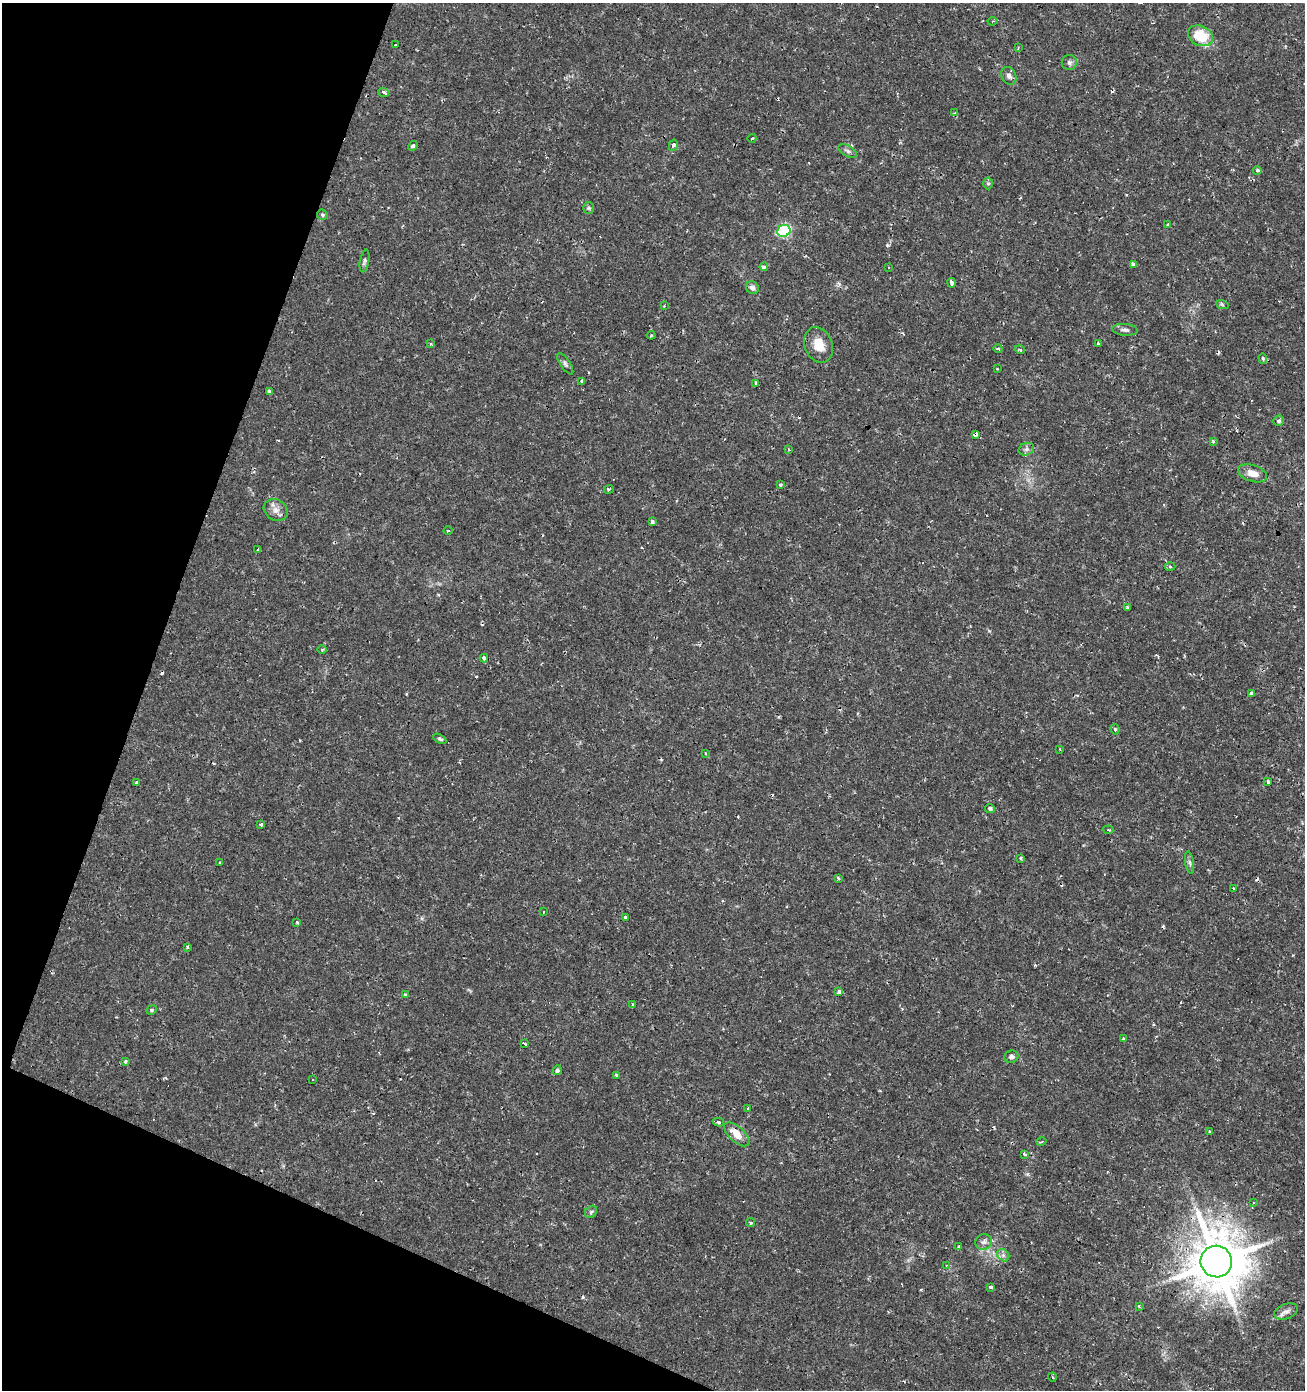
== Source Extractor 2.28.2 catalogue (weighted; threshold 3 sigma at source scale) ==
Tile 9 of 4 x 4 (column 1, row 3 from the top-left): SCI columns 272-1574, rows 1389-2776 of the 5688 x 5556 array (HDU 1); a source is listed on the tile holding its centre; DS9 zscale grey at full resolution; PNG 1307 x 1392 px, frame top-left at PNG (2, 3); each listed source drawn as its Kron ellipse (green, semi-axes under 4 px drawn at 4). Shown black and unused: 18% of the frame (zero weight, under 2 of 3 exposures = <1% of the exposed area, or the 3 px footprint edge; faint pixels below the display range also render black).
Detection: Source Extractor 2.28.2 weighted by HDU 2 'WHT'; one run over the whole footprint, this tile lists its part. Background 0.0153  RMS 0.0019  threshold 0.00852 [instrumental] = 3 sigma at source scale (4.5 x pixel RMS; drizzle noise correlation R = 1.50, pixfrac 1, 0.0396/0.0396 arcsec/px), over >= 5 px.
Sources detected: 128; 24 cosmic-ray / hot-pixel residue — neither listed nor drawn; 1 inside a brighter listed object's ellipse — not listed separately; the other 103 listed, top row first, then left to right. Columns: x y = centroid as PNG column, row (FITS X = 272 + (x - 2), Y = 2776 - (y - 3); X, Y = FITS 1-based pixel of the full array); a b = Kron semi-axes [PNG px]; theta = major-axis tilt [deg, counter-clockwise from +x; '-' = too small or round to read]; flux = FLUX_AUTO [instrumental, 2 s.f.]
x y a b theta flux
992 21 5 4 - 0.26
1200 36 13 9 -26 6.6
396 45 2 2 - 0.22
1018 48 3 2 - 0.2
1069 63 7 7 - 0.58
1009 76 9 7 -62 0.79
384 92 5 3 - 1.9
955 113 4 3 - 0.72
752 138 4 2 - 0.17
673 145 6 3 76 1.1
413 146 5 4 - 0.36
847 151 10 5 -28 0.6
1257 170 4 4 - 0.45
988 183 6 5 - 0.34
588 208 6 5 - 0.31
322 215 5 5 - 0.33
1168 224 4 3 - 0.2
784 231 6 6 - 20
365 261 11 4 80 0.44
1134 264 3 3 - 4
764 267 4 4 - 0.52
889 267 3 3 - 0.53
952 283 5 4 - 0.72
752 288 7 6 - 0.74
1222 304 6 4 -20 0.27
664 306 3 3 - 0.18
1125 330 13 6 -6 0.63
651 335 4 4 - 0.25
1098 343 3 3 - 0.36
430 344 4 3 - 0.29
819 345 18 14 -68 3
998 349 4 3 - 0.32
1020 350 5 3 - 0.2
1263 359 5 4 - 0.27
565 364 12 5 -55 0.5
997 369 3 3 - 0.13
582 381 4 4 - 0.66
756 383 4 3 - 0.34
269 391 4 3 - 0.49
1279 421 5 5 - 0.44
975 435 3 3 - 2.9
1213 441 3 3 - 0.31
789 449 4 2 - 0.24
1026 449 8 6 22 0.56
1253 473 15 8 -17 1.9
781 485 3 3 - 0.35
609 489 5 2 - 0.2
276 510 12 10 -31 1.4
652 522 4 3 - 0.45
448 531 4 3 - 0.15
258 549 3 3 - 0.53
1170 567 5 3 - 0.22
1127 607 3 3 - 0.23
322 650 5 3 - 0.18
484 658 4 3 - 1
1251 694 4 3 - 0.67
1115 729 5 4 - 0.3
440 739 7 4 -28 0.38
1060 749 2 2 - 0.2
705 753 3 2 - 0.18
1268 782 4 3 - 1.9
136 783 3 2 - 0.33
990 808 5 4 - 0.38
261 824 3 3 - 0.34
1108 830 5 2 - 0.22
1020 858 3 3 - 0.31
220 863 3 2 - 0.14
1190 863 11 4 -81 0.46
838 878 3 3 - 0.34
1233 889 4 2 - 0.21
544 912 3 2 - 0.2
626 917 3 3 - 1.5
297 922 3 3 - 0.61
187 947 4 3 - 0.18
839 992 4 3 - 1.7
405 994 4 3 - 0.28
633 1004 4 3 - 0.19
152 1010 5 4 - 0.27
1123 1039 4 3 - 0.58
525 1044 4 3 - 0.37
1011 1057 7 6 - 0.69
125 1061 3 3 - 0.44
557 1070 5 4 - 0.44
616 1075 4 3 - 0.19
312 1079 3 3 - 1.3
748 1108 4 3 - 0.3
718 1122 5 4 - 0.3
1210 1132 4 3 - 0.23
737 1134 15 7 -43 2.7
1041 1142 5 3 - 0.24
1025 1154 4 3 - 0.97
1254 1203 4 3 - 0.34
591 1212 7 5 46 0.34
750 1223 4 4 - 0.36
984 1242 8 7 - 0.73
959 1246 3 3 - 0.35
1003 1255 7 5 -46 0.56
1216 1262 16 15 - 1100
946 1266 3 2 - 0.23
991 1287 4 3 - 0.49
1139 1306 3 2 - 0.34
1286 1311 12 7 20 0.98
1052 1377 4 3 - 0.17
Overlapping masked pixels (flux is a lower limit): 2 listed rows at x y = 975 435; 1216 1262
Unlisted compact peaks at least as high as the median listed source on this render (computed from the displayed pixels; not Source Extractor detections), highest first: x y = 887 245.